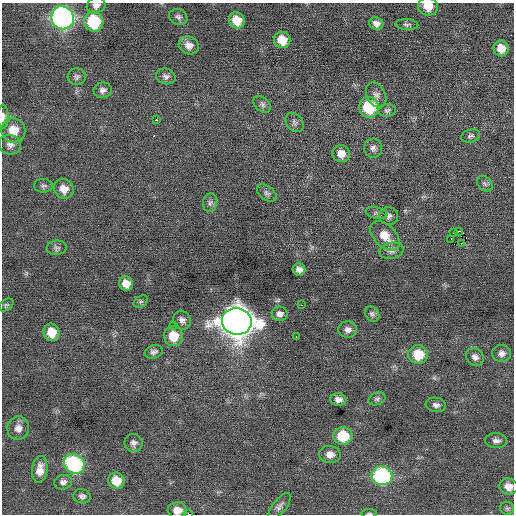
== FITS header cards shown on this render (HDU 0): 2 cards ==
NAXIS1  =                  512 / Axis length
NAXIS2  =                  512 / Axis length

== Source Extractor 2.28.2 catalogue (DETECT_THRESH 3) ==
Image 512 x 512 px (HDU 0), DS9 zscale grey, 1 PNG px = 1 image px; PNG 516 x 516 px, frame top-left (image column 1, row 512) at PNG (2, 3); each listed source drawn as its Kron ellipse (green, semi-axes under 4 px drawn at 4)
Background -0.0104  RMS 0.71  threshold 2.13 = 3 sigma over >= 5 px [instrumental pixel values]
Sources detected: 78; all 78 listed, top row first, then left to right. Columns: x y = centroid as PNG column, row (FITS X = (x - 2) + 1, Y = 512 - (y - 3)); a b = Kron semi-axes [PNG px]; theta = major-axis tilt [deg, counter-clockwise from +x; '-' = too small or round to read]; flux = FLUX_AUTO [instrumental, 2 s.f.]
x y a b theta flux
96 5 9 7 20 230
428 6 10 9 - 660
178 17 9 7 -25 160
62 18 12 11 - 21000
237 20 8 7 - 720
94 21 10 9 - 2700
376 23 7 6 - 230
407 24 11 5 -3 130
282 40 8 8 - 730
189 45 10 8 -27 330
501 48 8 7 - 550
166 76 10 7 -16 180
77 77 9 8 - 150
103 90 9 7 10 190
376 95 13 9 -61 260
262 104 10 6 -42 150
369 107 10 10 - 2400
387 110 9 6 4 130
3 117 12 5 89 210
156 120 3 3 - 57
295 123 10 8 -50 160
13 130 12 11 - 890
471 136 9 6 16 130
10 145 11 9 -16 260
373 148 9 9 - 200
341 154 9 8 - 450
485 184 9 6 -45 130
43 186 9 7 0 130
64 189 10 9 - 460
267 193 11 7 -37 170
210 203 9 7 78 150
377 213 11 5 -11 120
389 216 9 9 - 190
458 231 3 2 - 31000
453 233 3 2 - 53
385 236 18 10 -45 780
451 239 2 2 - 210
461 244 3 2 - 88
57 248 10 7 8 150
392 251 12 8 13 220
299 270 6 6 - 220
126 283 7 7 - 430
141 302 8 5 32 92
6 305 8 5 34 90
301 305 3 2 - 160
280 314 8 7 - 220
372 314 8 6 -51 130
182 320 9 8 - 230
237 321 15 13 -10 90000
174 325 2 2 - 360
348 330 9 8 - 240
52 332 9 7 -71 840
174 336 10 9 - 980
296 337 3 2 - 120
154 352 9 6 18 170
502 353 9 8 - 230
418 355 10 9 - 1200
475 357 10 8 -47 210
338 399 8 6 -6 240
377 399 9 6 21 130
436 405 10 7 -10 190
18 428 12 11 - 360
343 436 10 8 -7 1600
496 441 11 7 -2 220
134 443 9 8 - 210
330 454 11 8 -9 380
74 464 11 9 -35 5800
40 469 14 7 84 470
382 476 10 9 - 7200
116 481 8 8 - 810
63 482 9 7 8 190
509 487 9 8 - 420
82 496 9 7 -15 170
279 506 16 6 52 220
507 508 7 6 - 100
177 510 9 8 - 480
369 513 8 3 0 66
189 514 2 2 - 370
At the frame edge (FLAGS 8, measured only in part): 7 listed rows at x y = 96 5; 428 6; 3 117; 509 487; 177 510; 369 513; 189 514